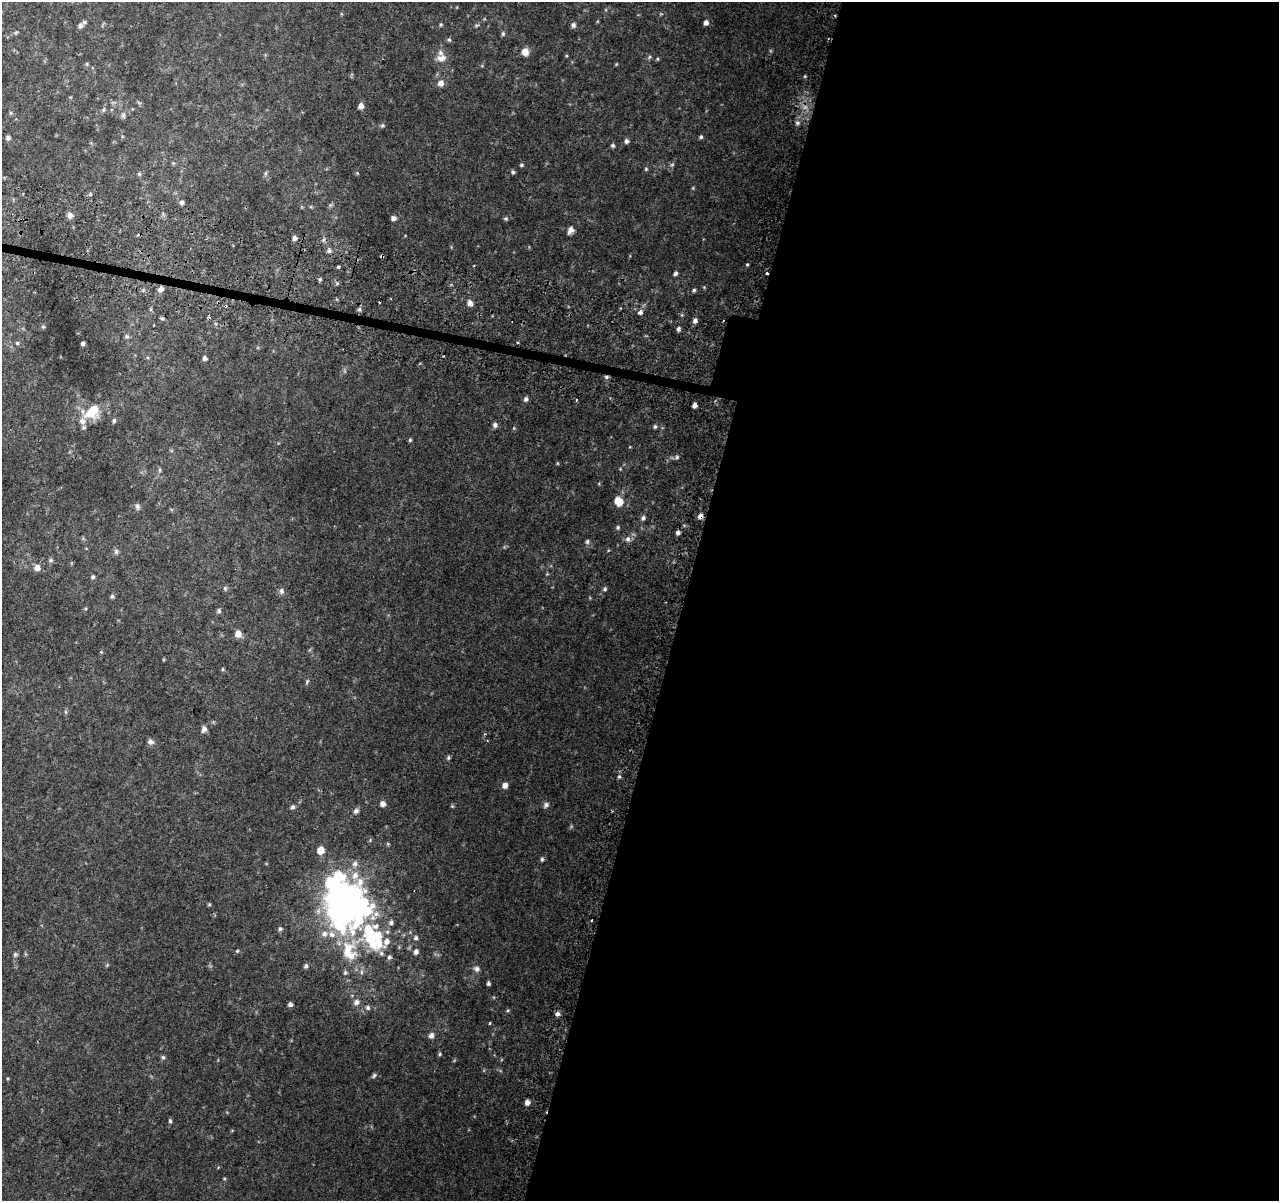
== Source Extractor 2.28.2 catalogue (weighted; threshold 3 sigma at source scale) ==
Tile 12 of 4 x 4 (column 4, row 3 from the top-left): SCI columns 3876-5152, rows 1465-2663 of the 5195 x 5393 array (HDU 1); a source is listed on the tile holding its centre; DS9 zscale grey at full resolution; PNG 1281 x 1203 px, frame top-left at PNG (2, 2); no overlay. Shown black and unused: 47% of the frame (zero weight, under 2 of 3 exposures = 3% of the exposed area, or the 3 px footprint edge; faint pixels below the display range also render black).
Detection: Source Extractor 2.28.2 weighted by HDU 2 'WHT'; one run over the whole footprint, this tile lists its part. Background 0.0639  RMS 0.0082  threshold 0.0369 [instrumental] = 3 sigma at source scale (4.5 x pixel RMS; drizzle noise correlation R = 1.50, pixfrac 1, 0.0396/0.0396 arcsec/px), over >= 5 px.
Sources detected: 149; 1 too faint to see at this stretch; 9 inside a brighter object's white glare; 6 cosmic-ray / hot-pixel residue — not listed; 8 inside a brighter listed object's ellipse — not listed separately; the other 125 listed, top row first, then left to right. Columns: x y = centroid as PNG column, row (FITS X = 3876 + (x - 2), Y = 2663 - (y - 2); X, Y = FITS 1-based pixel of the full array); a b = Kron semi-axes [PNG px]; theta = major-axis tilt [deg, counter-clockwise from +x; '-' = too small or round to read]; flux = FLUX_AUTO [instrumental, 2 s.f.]
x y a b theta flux
706 22 5 4 - 3.2
441 24 4 4 - 0.85
476 25 7 3 6 0.97
573 25 7 6 - 2
80 26 7 6 - 2.6
503 34 6 4 70 1.3
449 40 6 5 - 1.2
525 52 8 7 - 6.2
441 58 12 8 11 5.4
441 83 7 7 - 4.4
361 106 6 5 - 3.8
123 115 7 5 69 1.7
797 123 6 5 - 1.4
382 125 5 5 - 1.1
701 137 5 4 - 1.2
8 138 6 5 - 2.1
626 141 6 5 - 2
613 145 5 4 - 1.3
521 165 5 4 - 1
646 169 5 4 - 0.83
513 172 5 5 - 1.3
265 173 6 4 89 1.1
139 174 5 5 - 1.1
182 202 6 6 - 1.8
70 215 7 6 - 2.9
393 218 6 5 - 2.3
505 218 6 3 8 1.1
570 230 9 6 61 3.7
295 238 5 5 - 2.2
329 250 7 5 88 1.9
382 256 4 3 - 6.5
747 264 4 3 - 0.75
338 267 3 3 - 2.9
675 273 5 4 - 1.7
767 273 3 3 - 2.3
320 279 5 4 - 1.1
337 283 6 4 19 1.1
161 289 6 6 - 3.1
694 290 4 4 - 1.1
379 303 3 3 - 1.2
470 303 7 6 - 3.3
359 309 6 5 - 1.5
640 312 6 5 - 2.1
162 318 6 4 0 1.1
695 321 5 5 - 2.3
154 325 3 3 - 1.8
678 329 5 4 - 1.8
127 336 6 5 - 1.4
17 343 5 5 - 1
517 343 3 3 - 2.4
83 344 4 3 - 1.6
444 356 3 2 - 1.2
205 358 5 4 - 1.8
606 377 6 4 90 1.5
526 399 6 5 - 1.9
694 405 4 4 - 2.9
92 412 23 16 41 19
114 421 6 5 - 1.3
495 425 6 6 - 2.2
655 427 5 4 - 1.2
410 440 5 4 - 0.96
677 457 5 5 - 1.3
160 470 6 4 89 1.1
619 502 9 7 -50 13
137 506 8 6 -60 2
700 516 5 5 - 3.6
643 518 7 5 56 1.8
618 527 5 5 - 1.2
678 533 5 4 - 2
628 539 8 7 - 2.9
587 542 6 5 - 1.6
116 552 8 6 76 1.8
51 560 6 5 - 1.4
37 568 8 7 - 4.4
93 577 5 5 - 1.4
225 588 5 5 - 1.1
605 589 6 5 - 1.3
281 591 7 6 - 2.2
112 596 6 5 - 1.3
219 611 6 5 - 1.4
238 634 8 8 - 5.1
222 669 5 3 - 0.87
204 729 8 6 63 2.8
150 742 9 6 -12 2.3
448 758 6 5 - 1.3
619 777 5 3 - 0.9
505 785 6 5 - 3.8
383 804 5 5 - 3.3
546 805 8 6 55 2
452 806 5 5 - 0.86
293 807 6 6 - 1.7
356 811 6 5 - 2.2
321 851 6 5 - 9.6
542 859 6 4 76 1.4
355 864 7 7 - 2.5
355 875 10 8 55 5.8
346 901 28 25 -58 350
209 904 4 4 - 0.81
391 922 6 6 - 2.1
280 929 5 5 - 1.4
369 931 15 11 -51 17
332 934 9 8 - 4.7
416 938 6 6 - 1.7
379 944 18 12 84 13
237 951 5 4 - 0.83
348 951 27 15 81 23
416 952 6 6 - 2.5
15 955 6 4 -1 1.2
389 957 6 6 - 1.7
306 966 6 5 - 1.6
477 969 7 7 - 2.5
361 972 7 4 -90 1.5
488 984 4 4 - 1.5
356 1002 8 7 - 3.1
290 1004 4 4 - 2.4
368 1008 6 5 - 1.6
508 1010 5 3 - 0.81
557 1014 6 6 - 2.1
490 1023 4 3 - 0.74
431 1036 8 7 - 2.8
440 1054 5 4 - 1
163 1057 5 5 - 1.1
374 1075 7 4 62 1.3
527 1102 5 5 - 3.3
170 1121 5 4 - 1.1
Overlapping masked pixels (flux is a lower limit): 4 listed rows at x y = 382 256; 767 273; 606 377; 700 516